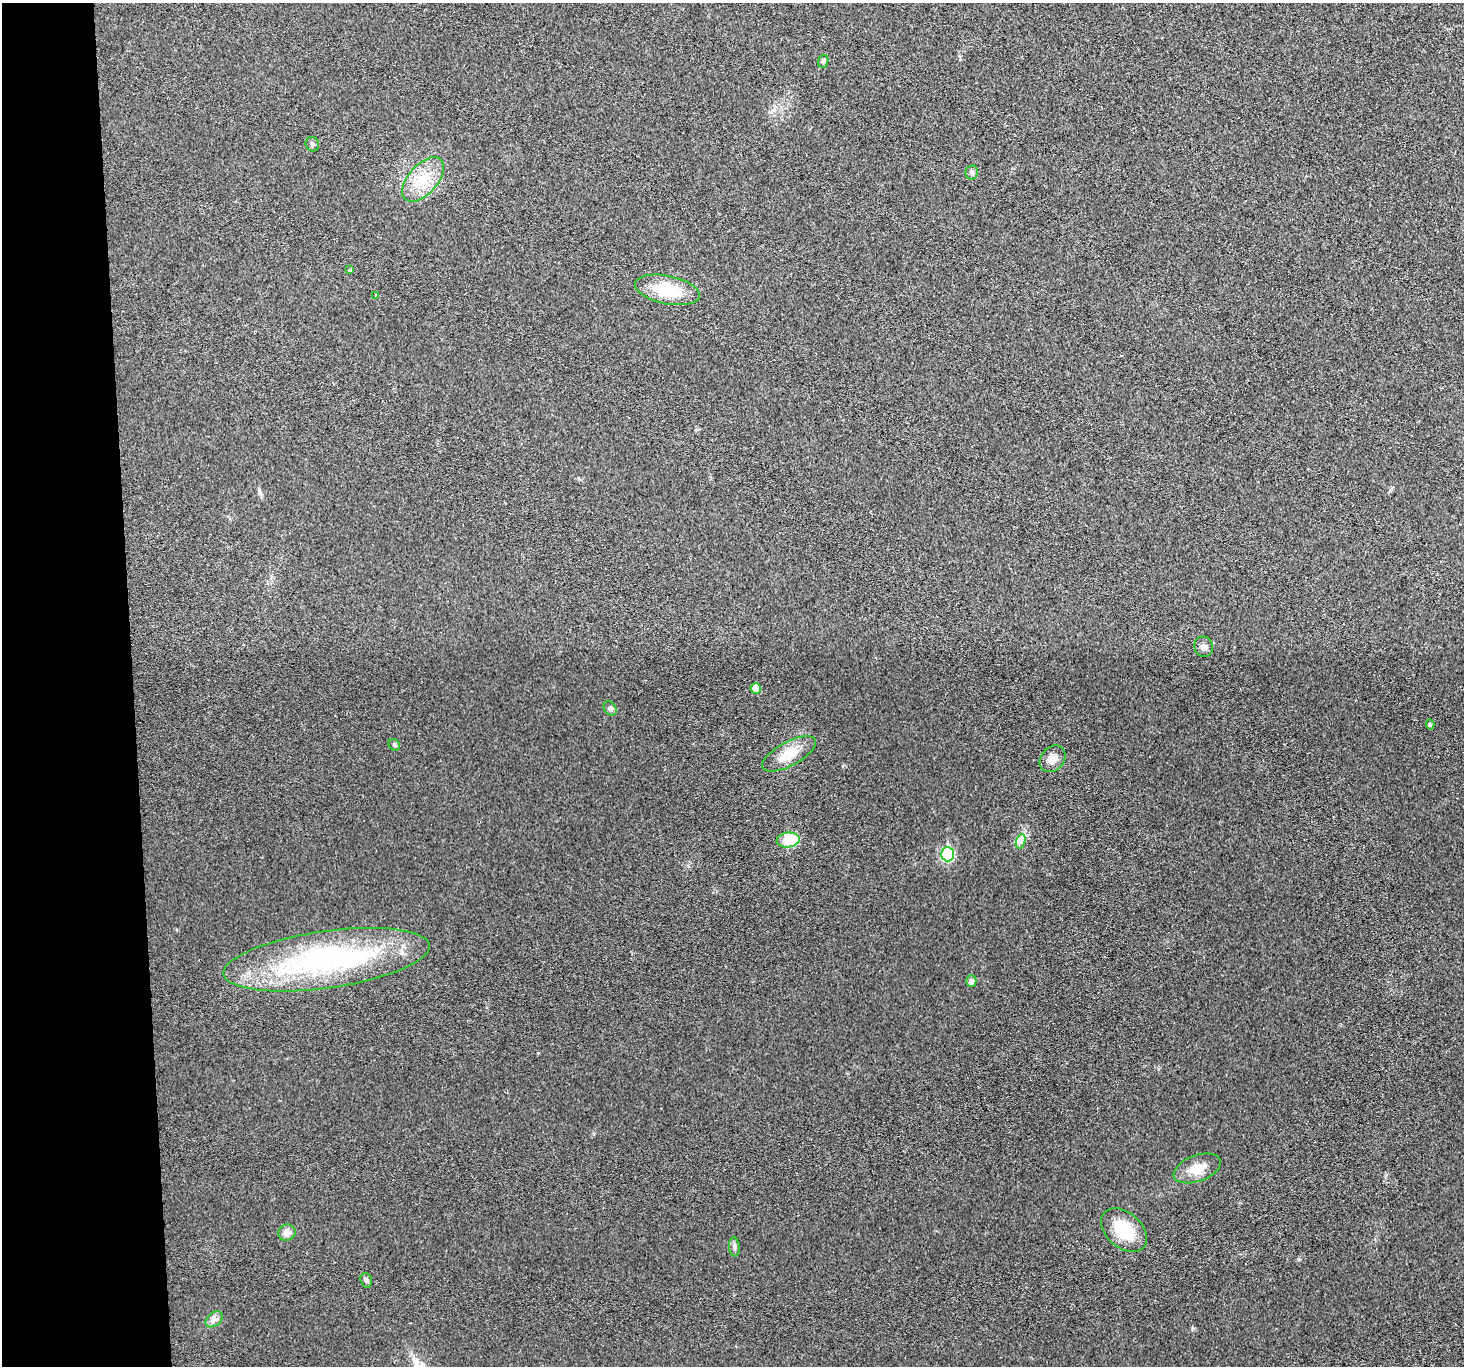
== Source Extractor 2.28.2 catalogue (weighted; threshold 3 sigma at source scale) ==
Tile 4 of 3 x 3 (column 1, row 2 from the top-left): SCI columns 2-1463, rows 1496-2859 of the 4390 x 4373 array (HDU 1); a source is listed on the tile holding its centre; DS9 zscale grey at full resolution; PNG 1466 x 1368 px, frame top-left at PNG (2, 3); each listed source drawn as its Kron ellipse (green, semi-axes under 4 px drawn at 4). Shown black and unused: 9% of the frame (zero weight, under 3 of 4 exposures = <1% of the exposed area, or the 3 px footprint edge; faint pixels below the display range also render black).
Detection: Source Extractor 2.28.2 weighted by HDU 2 'WHT'; one run over the whole footprint, this tile lists its part. Background 0.0199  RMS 0.006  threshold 0.0269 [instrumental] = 3 sigma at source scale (4.5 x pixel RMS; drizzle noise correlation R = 1.50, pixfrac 1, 0.05/0.05 arcsec/px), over >= 5 px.
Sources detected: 25; all 25 listed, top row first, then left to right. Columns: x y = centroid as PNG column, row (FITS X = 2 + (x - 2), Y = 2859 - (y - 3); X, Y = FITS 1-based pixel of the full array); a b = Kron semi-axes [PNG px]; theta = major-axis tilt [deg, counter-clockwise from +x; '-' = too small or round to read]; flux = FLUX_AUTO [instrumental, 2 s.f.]
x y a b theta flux
823 61 7 5 70 1.1
312 144 7 6 - 1.6
972 172 7 6 - 1.4
423 179 27 14 49 16
350 270 4 3 - 0.77
667 290 33 14 -12 23
376 295 3 3 - 0.41
1204 647 10 9 - 2.8
756 688 5 5 - 8.1
610 708 7 6 - 1.4
1430 725 5 4 - 1
394 745 6 5 - 1
789 754 30 12 28 13
1052 759 14 11 48 5.6
788 840 11 7 7 24
1021 841 7 4 72 2
948 854 7 6 - 61
327 960 104 28 8 140
971 981 6 5 - 2
1197 1168 24 13 20 10
1124 1230 26 17 -42 23
287 1233 8 8 - 3.7
734 1247 9 5 -85 1.6
366 1280 7 5 -72 1.4
214 1319 10 6 39 2.5
Unlisted compact peaks at least as high as the median listed source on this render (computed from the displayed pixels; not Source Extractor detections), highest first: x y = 1299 1259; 1193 1328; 259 490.